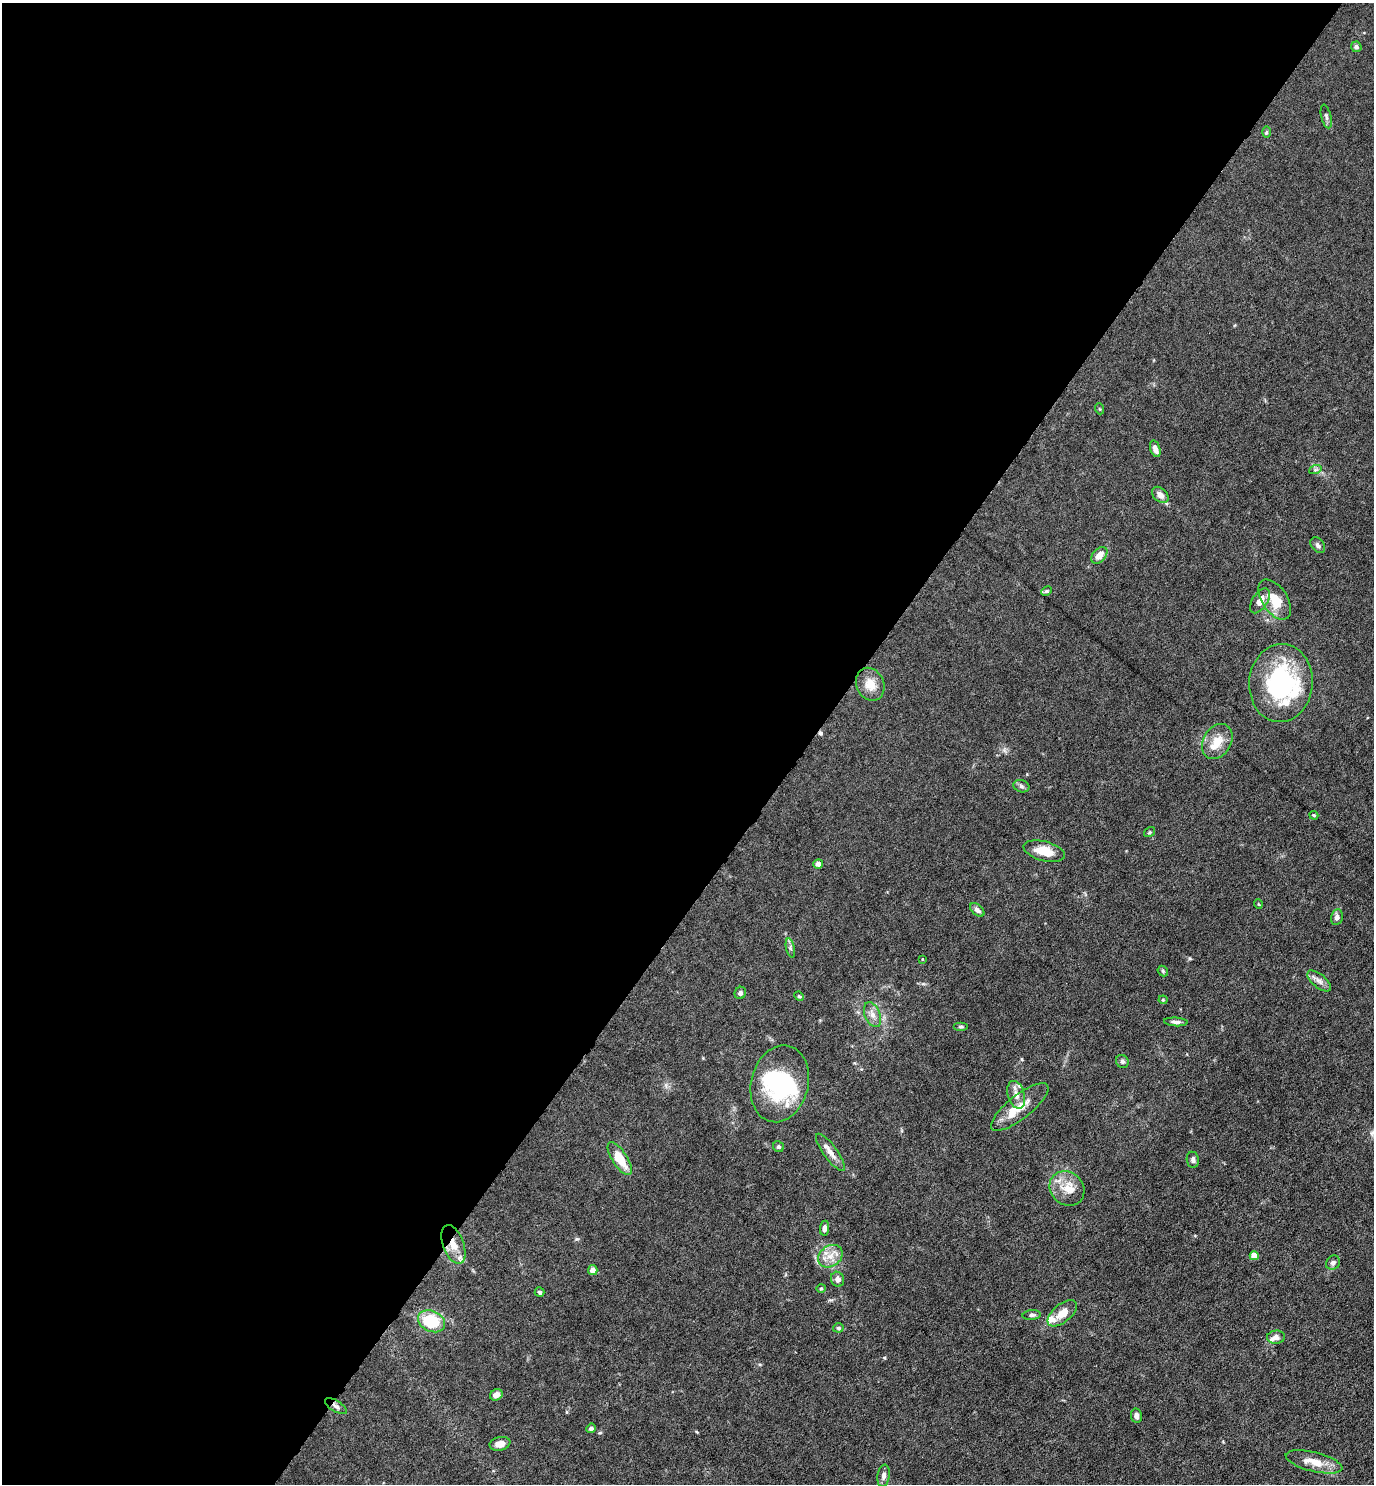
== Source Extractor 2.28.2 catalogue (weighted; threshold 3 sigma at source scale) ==
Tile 5 of 4 x 4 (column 1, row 2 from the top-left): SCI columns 152-1523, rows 2965-4446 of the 5934 x 5928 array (HDU 1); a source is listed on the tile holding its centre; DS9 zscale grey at full resolution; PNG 1376 x 1486 px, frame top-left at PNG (2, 3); each listed source drawn as its Kron ellipse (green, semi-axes under 4 px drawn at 4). Shown black and unused: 59% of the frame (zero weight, under 4 of 8 exposures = <1% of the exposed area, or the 3 px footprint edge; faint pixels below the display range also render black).
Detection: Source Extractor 2.28.2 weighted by HDU 2 'WHT'; one run over the whole footprint, this tile lists its part. Background 0.0371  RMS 0.0027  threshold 0.011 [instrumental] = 3 sigma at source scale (4.09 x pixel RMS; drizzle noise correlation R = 1.36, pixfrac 0.8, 0.05/0.05 arcsec/px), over >= 5 px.
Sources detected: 74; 2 inside a brighter object's white glare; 1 cosmic-ray / hot-pixel residue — neither listed nor drawn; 8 inside a brighter listed object's ellipse — not listed separately; the other 63 listed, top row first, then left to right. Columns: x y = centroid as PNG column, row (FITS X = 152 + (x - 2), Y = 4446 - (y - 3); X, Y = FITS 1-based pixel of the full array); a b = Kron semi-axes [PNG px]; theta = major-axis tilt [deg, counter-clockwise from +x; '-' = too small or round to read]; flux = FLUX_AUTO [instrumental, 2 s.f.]
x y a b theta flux
1356 47 5 5 - 0.72
1326 116 12 5 -77 0.71
1266 132 6 4 89 0.32
1100 409 5 3 - 0.21
1155 449 8 5 -73 1.4
1315 470 6 4 19 0.47
1160 495 9 6 -42 1.6
1318 545 9 6 -51 0.82
1099 555 10 6 48 2.5
1046 591 6 4 26 0.36
1275 600 22 12 -57 5.8
1260 601 14 7 57 2.2
1281 683 39 31 86 30
870 684 17 13 -66 3.6
1217 741 19 14 59 4.1
1021 786 8 6 -17 0.61
1314 815 4 3 - 0.25
1150 832 6 4 35 0.34
1044 851 21 9 -15 5
818 864 5 4 - 1.2
1258 904 5 3 - 0.2
977 910 8 5 -42 0.92
1337 917 8 5 78 0.96
790 948 10 4 -77 0.57
922 959 4 2 - 0.17
1163 971 6 4 -48 0.38
1319 981 14 6 -39 1.3
740 993 6 5 - 0.69
799 996 5 4 - 0.32
1163 1000 4 4 - 0.26
872 1015 13 7 -68 1.7
1176 1022 12 4 -4 0.84
961 1027 7 3 0 0.35
1122 1061 7 6 - 0.6
780 1084 39 28 75 23
1016 1095 14 8 -73 2
1020 1107 35 12 38 4.6
778 1147 5 5 - 0.62
830 1152 22 7 -53 2.3
620 1159 19 7 -57 6.4
1193 1160 8 6 -82 0.83
1067 1188 18 16 -44 4.2
825 1228 7 4 85 0.81
453 1244 20 10 -70 4.1
830 1256 13 10 33 2.7
1254 1256 4 4 - 4.1
1333 1263 8 6 44 0.88
593 1270 5 5 - 1.6
838 1279 7 6 - 1.3
821 1288 5 4 - 0.28
539 1292 5 4 - 0.45
1062 1313 17 9 39 3.3
1032 1315 9 5 5 0.58
431 1321 14 10 -25 12
838 1328 5 4 - 0.47
1276 1337 9 6 6 1.2
496 1395 6 5 - 1.5
336 1406 12 5 -32 0.94
1136 1416 7 5 -81 1
591 1428 5 4 - 0.86
500 1444 10 6 11 1.9
1314 1462 29 9 -14 4.3
884 1476 11 6 82 1.1
Overlapping masked pixels (flux is a lower limit): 2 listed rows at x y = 453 1244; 336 1406